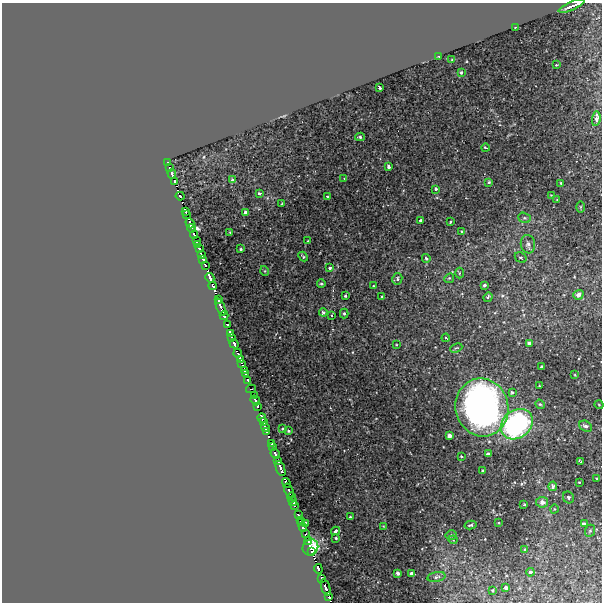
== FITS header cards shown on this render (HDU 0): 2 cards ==
NAXIS1  =                  600
NAXIS2  =                  600

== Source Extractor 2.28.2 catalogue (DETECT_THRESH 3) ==
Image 600 x 600 px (HDU 0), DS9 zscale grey, 1 PNG px = 1 image px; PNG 604 x 604 px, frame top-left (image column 1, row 600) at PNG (2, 3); each listed source drawn as its Kron ellipse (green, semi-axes under 4 px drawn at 4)
Background -7.12e-06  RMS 0.003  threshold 0.0091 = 3 sigma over >= 5 px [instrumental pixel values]
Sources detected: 161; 6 with non-positive FLUX_AUTO (blend fragments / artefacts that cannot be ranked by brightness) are neither listed nor drawn; the other 155 listed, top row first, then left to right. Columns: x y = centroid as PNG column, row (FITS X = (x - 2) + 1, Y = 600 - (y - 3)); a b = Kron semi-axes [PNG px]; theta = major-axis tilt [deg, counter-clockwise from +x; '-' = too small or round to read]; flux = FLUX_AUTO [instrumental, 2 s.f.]
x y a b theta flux
571 6 14 2 23 0.91
515 27 3 2 - 0.11
439 57 3 3 - 0.68
452 60 3 2 - 0.19
556 65 3 2 - 0.14
461 73 3 3 - 0.3
380 88 4 3 - 0.39
596 119 7 4 82 1.8
360 137 5 4 - 0.34
485 148 4 2 - 0.23
168 162 3 2 - 1
389 166 4 3 - 0.58
169 168 3 2 - 0.68
172 174 4 3 - 1.6
344 179 3 2 - 0.13
233 180 3 3 - 0.92
174 181 4 2 - 0.82
489 182 3 3 - 0.22
561 183 4 3 - 0.22
436 189 3 3 - 1.1
259 193 3 3 - 0.41
551 195 3 2 - 0.13
180 196 4 3 - 4.1
327 197 3 3 - 0.23
557 200 3 2 - 0.15
282 204 3 2 - 0.2
581 207 5 3 - 0.18
185 212 3 2 - 1.2
245 212 4 3 - 2.1
187 215 3 2 - 0.33
524 218 6 5 - 0.37
421 221 3 3 - 1.5
450 222 3 2 - 0.21
190 223 5 3 - 5.1
191 228 4 2 - 0.87
461 231 4 3 - 0.17
230 232 3 2 - 0.12
194 235 4 3 - 2.3
197 241 3 2 - 1.3
308 241 3 2 - 0.12
197 244 3 3 - 1.7
528 244 9 7 -82 0.78
199 249 4 2 - 1.4
241 249 3 3 - 0.27
201 255 3 3 - 4.4
303 257 5 2 - 0.25
521 257 6 5 - 0.35
426 258 4 3 - 0.64
203 259 3 3 - 2.3
205 265 4 3 - 2.3
330 268 3 3 - 0.74
265 271 5 3 - 0.16
459 273 5 3 - 0.2
210 278 5 3 - 120
449 278 5 4 - 0.28
397 279 6 5 - 0.45
321 284 4 4 - 0.35
484 285 4 3 - 0.42
213 286 4 2 - 2.4
373 286 2 2 - 0.15
578 295 5 4 - 1.1
345 296 3 3 - 0.4
382 297 3 2 - 0.2
488 297 5 3 - 0.48
218 300 4 3 - 0.32
221 307 9 3 -70 8.3
323 312 4 3 - 0.71
344 314 5 4 - 0.27
332 315 4 3 - 0.24
224 316 4 4 - 1.7
227 325 4 3 - 2.9
230 333 4 3 - 0.88
232 338 4 2 - 5.5
446 338 4 3 - 0.24
529 343 4 4 - 0.89
234 344 5 3 - 4.9
396 345 2 2 - 0.14
456 348 6 4 23 0.29
238 353 4 3 - 0.81
241 360 4 3 - 1
242 363 3 2 - 0.94
542 367 3 3 - 0.6
244 370 4 3 - 2.3
245 374 3 2 - 0.15
575 375 3 2 - 0.17
248 380 3 2 - 1.1
539 386 2 2 - 0.17
251 389 5 2 - 0.4
512 392 4 3 - 0.36
254 395 3 2 - 1.3
255 400 5 3 - 1
540 404 5 4 - 0.25
599 405 4 3 - 0.15
258 407 4 2 - 0.79
482 407 29 26 -77 100
262 418 4 3 - 4.9
263 422 3 2 - 3
517 424 17 14 38 49
586 426 7 5 -30 0.76
265 427 5 3 - 4.4
283 429 3 3 - 0.21
288 431 4 3 - 0.24
267 432 4 2 - 3.3
450 436 4 3 - 1.1
271 444 3 2 - 0.86
272 447 3 2 - 1
275 454 5 3 - 3.6
488 454 4 3 - 0.58
461 456 3 2 - 0.16
278 460 4 3 - 0.42
581 461 3 3 - 0.36
281 468 8 3 -67 2.1
483 470 3 3 - 0.28
597 479 3 3 - 0.24
579 482 3 2 - 0.13
286 483 5 3 - 0.19
553 486 4 4 - 0.97
289 491 8 3 -71 6.2
291 497 4 2 - 0.28
568 497 6 5 - 0.36
293 501 5 3 - 4.1
542 502 6 5 - 1.1
295 505 4 3 - 1.9
524 505 3 2 - 0.17
554 509 4 3 - 0.16
298 515 3 2 - 0.11
350 517 3 3 - 0.18
301 520 4 2 - 0.37
302 523 3 2 - 0.82
306 523 3 3 - 0.56
498 523 3 2 - 0.18
584 524 4 3 - 1.2
470 525 6 3 13 0.35
383 526 3 2 - 0.13
303 527 5 3 - 1.6
336 531 4 3 - 0.71
590 531 6 5 - 0.33
306 533 3 2 - 1.3
451 535 5 5 - 0.28
336 538 3 2 - 0.19
453 540 4 4 - 0.2
308 541 4 3 - 1.6
310 547 8 7 - 4.6
525 550 4 3 - 0.93
312 552 4 2 - 3.8
318 569 5 3 - 1.9
530 572 4 3 - 0.52
398 573 4 3 - 0.67
412 574 4 4 - 0.95
436 577 9 5 11 0.53
322 578 4 2 - 2.6
506 587 3 3 - 0.56
326 588 9 3 -71 4.7
493 590 3 2 - 0.18
329 597 3 3 - 0.41
At the frame edge (FLAGS 8, measured only in part): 1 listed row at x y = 571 6
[6 non-positive-flux detections neither listed nor drawn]